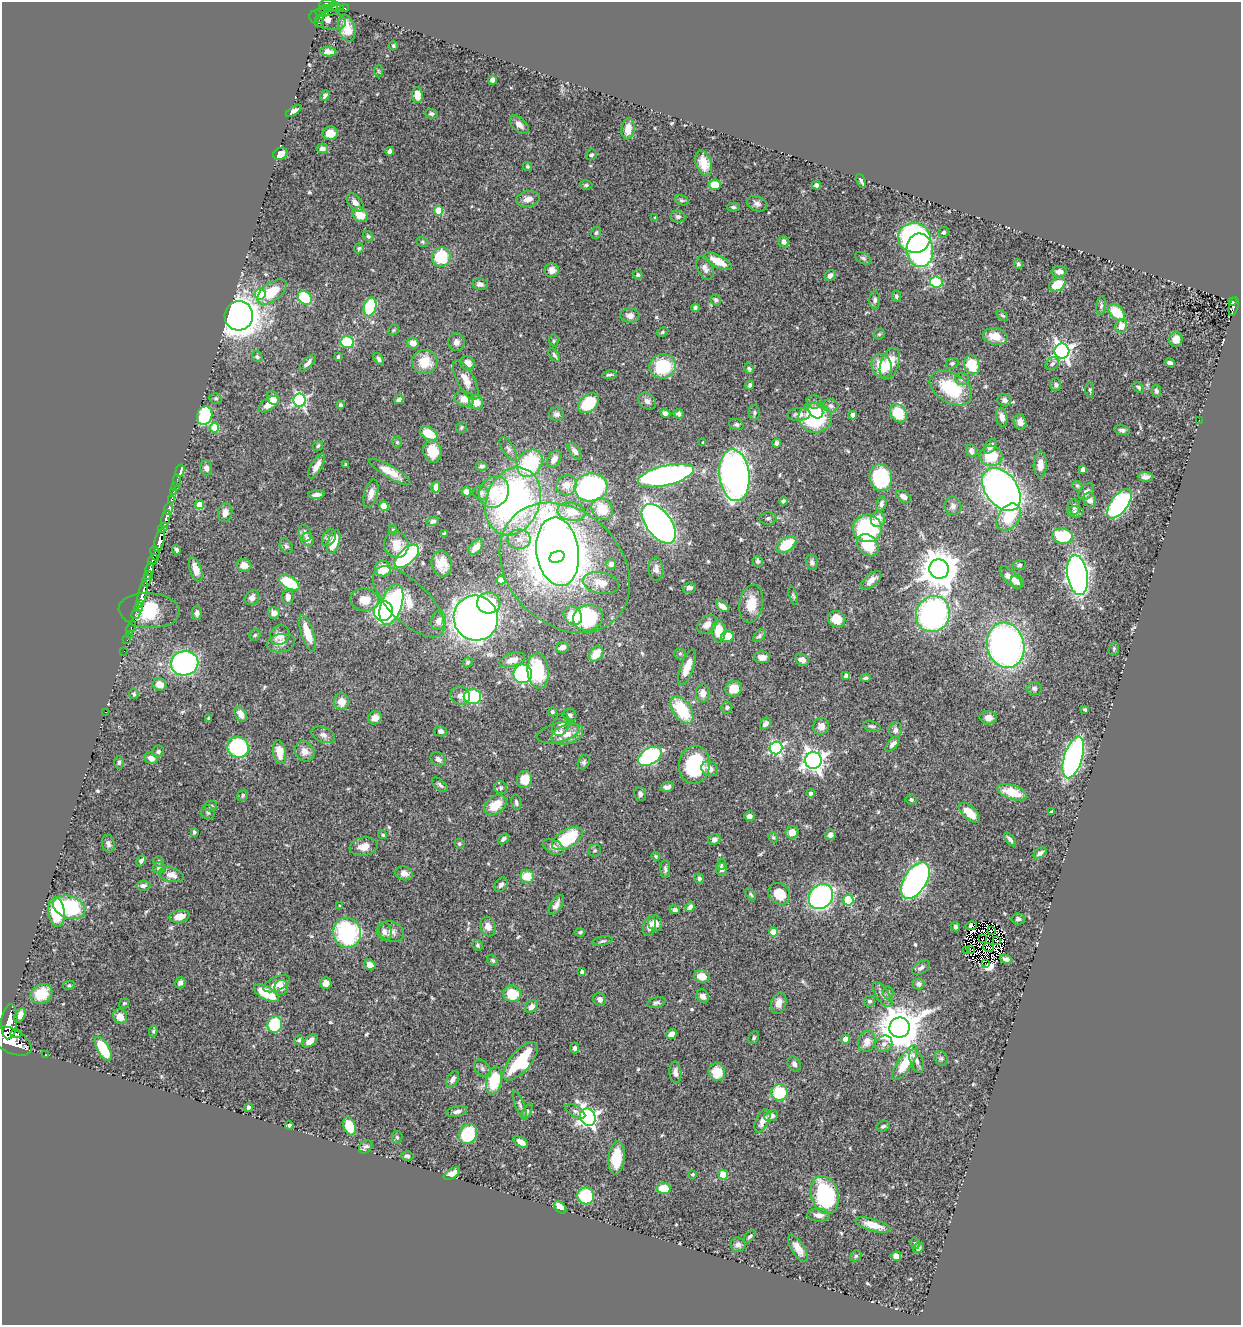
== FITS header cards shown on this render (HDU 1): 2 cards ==
NAXIS1  =                 1239
NAXIS2  =                 1323

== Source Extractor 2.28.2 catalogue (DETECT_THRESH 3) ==
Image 1239 x 1323 px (HDU 1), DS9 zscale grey, 1 PNG px = 1 image px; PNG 1243 x 1327 px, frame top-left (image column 1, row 1323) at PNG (2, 2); each listed source drawn as its Kron ellipse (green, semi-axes under 4 px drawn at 4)
Background 0.523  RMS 0.022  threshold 0.0662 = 3 sigma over >= 5 px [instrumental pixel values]
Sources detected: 574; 7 with non-positive FLUX_AUTO (blend fragments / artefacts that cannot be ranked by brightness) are neither listed nor drawn; of the other 567, the 500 brightest by FLUX_AUTO listed and drawn (67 fainter detections omitted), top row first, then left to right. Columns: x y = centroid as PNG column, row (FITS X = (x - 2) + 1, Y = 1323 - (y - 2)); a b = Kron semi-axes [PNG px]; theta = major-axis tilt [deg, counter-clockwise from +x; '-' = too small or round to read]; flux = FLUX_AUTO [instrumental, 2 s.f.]
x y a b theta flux
327 4 7 4 8 350
335 6 6 4 -26 56
331 7 6 4 16 120
344 8 4 2 - 20
324 9 4 4 - 52
333 11 11 3 19 85
322 13 7 3 -8 98
319 19 4 3 - 85
328 19 19 9 -13 28
319 23 4 3 - 53
347 28 14 8 -74 22
394 46 4 4 - 2.5
328 52 8 4 -4 6.9
378 71 6 4 -88 1.9
492 80 4 4 - 5
325 95 6 3 54 3.2
417 95 8 5 -84 20
294 111 9 4 33 6
431 114 6 5 - 3.5
519 125 11 6 -43 9
628 129 11 6 84 17
330 133 8 6 14 16
322 148 6 5 - 5.9
390 151 4 4 - 4.3
280 154 7 6 - 14
591 155 6 5 - 3.2
704 163 13 7 -71 19
527 166 5 4 - 2.5
861 181 7 3 -64 3.1
586 185 6 4 1 2.6
715 185 6 5 - 34
816 185 4 4 - 4.9
528 199 12 8 10 11
681 200 7 5 -17 2.7
355 202 10 6 -50 8.5
757 204 10 7 -20 6.1
733 207 6 4 -1 2.7
438 211 4 4 - 44
360 215 8 6 -38 25
678 217 7 6 - 5.1
655 218 4 3 - 2.1
943 232 5 5 - 3.5
596 233 6 5 - 2.7
368 236 5 4 - 2.8
914 238 16 15 - 310
422 242 6 5 - 2.3
784 242 6 5 - 5.5
359 248 5 4 - 2.6
920 250 17 13 -84 340
441 257 9 9 - 66
863 258 9 5 -29 3.3
718 261 15 6 -26 28
1018 264 5 4 - 2.9
705 268 12 7 -65 8.1
552 270 7 7 - 10
1059 272 8 5 0 8.8
638 275 5 4 - 3
830 275 6 5 - 6.1
936 282 6 5 - 90
480 284 8 5 -9 6
1057 284 9 6 31 33
272 292 17 9 37 38
260 294 5 5 - 83
896 296 6 4 -79 2.5
305 298 8 6 -41 110
716 300 6 5 - 3.5
875 300 9 5 88 4.9
1233 302 4 3 - 41
1101 306 9 4 82 3
370 307 9 6 74 110
1234 307 9 4 77 140
695 308 4 4 - 3.6
1116 312 10 6 -44 39
1002 315 7 4 -40 2.3
239 316 15 14 - 1400
630 316 9 7 -4 8
1121 326 7 6 - 14
394 330 6 5 - 2
662 332 6 4 28 2.2
879 334 6 5 - 2.1
995 336 12 8 -10 24
1176 339 7 6 - 12
554 341 6 4 86 2.4
347 342 6 6 - 78
456 342 9 8 - 6.8
413 343 6 5 - 14
1062 351 7 7 - 600
554 355 7 4 -53 3.1
257 357 6 5 - 2.7
338 357 4 3 - 2
379 359 6 3 -58 3.7
425 362 12 12 - 35
308 363 11 4 45 6.1
467 363 7 6 - 13
952 363 6 5 - 2.5
1170 363 5 4 - 4.8
890 364 16 9 71 32
1052 364 7 5 44 3.8
972 365 9 7 -68 44
663 366 13 12 - 77
882 366 12 10 -68 40
749 369 5 4 - 3
609 375 7 3 8 3
962 379 7 6 - 4.4
466 380 22 8 -62 18
750 385 4 4 - 4
1056 385 6 5 - 3.7
1138 387 6 4 -37 2.1
951 388 23 14 -32 86
1090 390 7 4 -90 2.2
1156 391 6 5 - 4.5
216 398 6 5 - 2.6
273 398 7 6 - 8.6
464 399 10 7 -14 17
300 400 7 6 - 310
399 400 5 4 - 7.9
1004 400 7 6 - 5.3
647 401 10 7 -40 6.9
476 402 7 7 - 18
814 402 7 6 - 4
588 403 12 8 40 67
269 404 11 6 34 21
340 405 4 3 - 4.6
831 406 8 6 -9 4.6
816 410 9 6 -53 18
665 413 5 4 - 5.7
754 413 8 5 -89 3.6
898 413 10 7 -55 52
556 414 7 6 - 4.8
678 414 5 5 - 3.8
799 414 11 6 3 9.4
853 415 4 4 - 7.1
205 416 9 7 71 100
1002 417 9 5 -77 9.4
815 418 17 15 -9 120
1199 420 2 2 - 2.1
1020 422 7 6 - 10
736 425 7 5 -20 3
214 428 5 4 - 48
461 428 6 5 - 2.7
1122 430 8 5 -12 4
429 433 9 6 -31 33
397 442 5 5 - 2.2
703 443 3 3 - 1.9
777 443 4 4 - 4.2
318 446 5 4 - 2.5
990 446 8 5 52 7.2
508 449 13 6 -57 6
432 451 11 9 -76 24
575 451 9 5 -53 6.9
971 451 6 5 - 9.2
991 456 11 10 - 52
554 459 9 6 59 12
530 463 14 12 51 120
346 464 3 3 - 2.5
1040 465 13 6 89 14
316 466 14 5 59 13
482 466 6 4 11 3.7
206 468 7 5 -75 6.8
1083 469 4 4 - 8.2
180 471 6 3 76 21
390 472 23 6 -30 19
734 475 26 15 -84 650
666 476 29 10 14 480
1145 477 7 5 -3 5.8
881 478 13 11 -80 130
177 481 6 2 89 13
566 485 10 10 - 16
175 486 3 2 - 13
1077 486 5 4 - 2.2
436 487 5 4 - 9.2
591 487 16 14 9 270
1001 489 24 16 -52 840
174 491 4 3 - 22
466 491 5 4 - 8.2
494 492 16 14 55 40
1086 492 9 6 50 6.8
481 493 7 7 - 5
371 494 14 6 74 9.4
317 495 8 4 5 7
903 496 8 5 -36 8.3
171 500 3 3 - 63
1090 500 7 6 - 10
513 501 35 26 68 440
783 501 4 4 - 3.1
199 504 4 4 - 21
881 504 7 5 74 5.5
1119 504 17 8 53 280
384 506 5 4 - 19
953 506 9 8 - 5.9
1074 507 7 6 - 5.7
169 509 6 3 74 260
602 509 11 10 - 36
571 512 14 9 -9 30
1075 512 8 5 -8 3.8
225 513 9 7 80 9.5
1009 517 15 10 53 45
768 518 8 6 1 3.8
166 519 9 3 75 830
878 519 8 7 - 22
433 521 6 4 18 3.2
659 524 23 12 -53 730
163 528 6 3 46 260
867 528 14 14 - 150
393 530 5 4 - 2.2
305 533 8 6 -70 6.3
444 534 4 3 - 2.1
1063 536 10 7 -8 68
329 537 9 6 59 5.4
519 539 11 10 - 13
159 540 12 4 75 1300
308 540 7 6 - 8.8
334 542 12 6 72 29
396 545 13 12 - 26
786 545 11 6 36 50
868 545 12 9 -46 44
286 546 8 6 -60 3.9
476 547 9 5 45 12
176 550 5 4 - 3.4
558 552 34 21 -82 1300
155 553 7 4 -76 230
407 556 15 7 42 200
557 557 8 5 21 310
153 560 6 4 51 250
758 561 5 5 - 3.7
812 562 7 6 - 4.3
442 564 13 10 -76 22
611 564 5 5 - 6.3
244 565 7 6 - 15
1019 565 7 5 4 2.9
383 568 8 8 - 33
565 568 72 56 -45 830
150 569 7 3 76 410
196 569 13 5 -72 14
656 569 11 7 -87 6.6
939 569 10 9 - 4200
1078 575 20 10 -82 790
148 576 5 3 - 95
1011 577 14 6 -45 14
147 580 6 4 67 160
501 580 4 4 - 25
871 580 12 6 41 12
1017 582 7 6 - 6.9
289 583 11 6 -29 70
601 583 18 10 -10 20
689 588 7 5 7 5.2
143 594 13 3 78 910
793 595 9 4 -72 2.8
288 597 7 5 89 8.7
252 598 8 6 56 7.4
364 600 14 11 -8 23
409 602 46 20 -44 49
139 603 3 3 - 380
489 603 12 10 -7 40
751 604 19 12 80 29
391 605 21 10 72 310
722 606 7 4 -41 11
139 607 5 3 - 430
149 610 31 17 -4 200
383 611 10 9 - 170
197 613 7 5 90 5.5
274 613 6 6 - 9.7
136 614 5 3 - 52
933 614 18 16 69 360
573 616 10 8 -40 36
476 618 23 22 - 1100
588 618 15 12 15 140
837 619 9 7 -31 26
438 621 10 7 73 10
707 624 11 8 42 11
131 627 7 3 73 43
719 631 11 7 -88 26
307 633 19 6 -72 32
129 634 2 2 - 13
255 635 5 5 - 2.6
280 635 10 9 - 14
727 636 6 5 - 23
759 636 8 5 43 3.2
127 640 2 2 - 9.5
281 643 14 9 11 11
1006 645 23 18 -76 570
562 647 6 5 - 7.2
1114 649 7 5 71 2.4
124 651 2 2 - 8.3
680 653 6 5 - 2.4
596 654 9 6 54 26
762 657 8 6 -3 10
512 660 13 6 17 14
802 660 7 5 -28 10
468 662 5 4 - 2.4
185 663 14 12 11 400
687 667 19 6 70 21
538 671 18 10 -85 76
523 674 9 9 - 200
846 676 4 3 - 5
866 678 5 3 - 2.9
160 684 7 6 - 13
1034 688 7 6 - 4.2
734 689 8 7 - 23
703 693 9 7 -87 11
134 694 5 4 - 2.5
460 696 10 9 - 8.2
472 697 8 7 - 120
341 702 8 7 - 16
727 707 6 5 - 3.2
1085 709 4 3 - 2
682 710 15 9 -55 73
105 712 2 2 - 8
552 712 4 4 - 3.2
241 714 8 5 -60 14
570 715 7 6 - 4.6
375 718 7 6 - 11
988 718 8 6 -4 9.5
209 719 4 3 - 2.2
561 724 11 8 70 7.9
765 724 6 5 - 7.3
821 726 8 8 - 11
872 726 9 5 -15 4
895 730 8 6 86 5.4
441 731 6 5 - 5.4
558 733 21 9 14 15
567 734 16 9 17 18
323 735 12 7 -22 7
893 744 9 4 48 6.3
238 747 11 10 - 140
776 748 6 6 - 250
158 751 6 5 - 4
305 751 11 9 -45 12
279 752 12 6 -81 18
650 756 13 8 30 210
1073 757 21 9 73 440
151 758 7 5 -28 9.3
438 759 8 6 -34 6.9
813 760 8 8 - 990
119 762 6 4 89 2.6
584 762 7 5 63 3.2
694 765 19 15 84 90
710 769 8 7 - 11
525 780 8 7 - 25
440 785 9 5 -40 4.2
667 787 7 4 15 5.2
501 788 7 6 - 3.6
1012 792 15 7 -18 35
811 793 4 4 - 6.5
640 794 7 5 -75 4.6
243 795 6 5 - 3
911 800 6 5 - 2.7
516 802 8 5 -79 3.5
495 805 12 8 38 30
211 806 6 5 - 4.1
208 812 7 6 - 3.9
1051 812 4 3 - 2.7
969 813 13 6 -43 30
749 816 5 4 - 6.9
194 832 4 3 - 2.6
792 832 6 6 - 15
383 835 4 3 - 2.2
830 835 5 5 - 6.4
773 837 6 4 -62 2.1
503 839 6 4 45 3.6
567 839 17 9 30 90
714 839 6 5 - 5.3
1010 839 8 4 -51 4.2
459 843 5 5 - 2.7
108 844 9 6 -78 5.2
364 847 14 9 10 14
553 847 11 7 -29 9.7
595 850 6 6 - 2.7
1040 853 7 4 33 4.8
656 856 4 4 - 2
141 861 6 4 63 4
159 861 5 5 - 2.5
721 864 5 4 - 2.2
159 868 6 6 - 4.7
665 869 9 5 -86 3.9
722 869 6 5 - 6.6
404 873 9 7 -16 8.6
171 875 12 7 -14 12
527 876 7 6 - 28
699 878 5 5 - 2.9
915 881 20 11 58 690
501 885 8 5 54 5.3
143 886 7 5 7 5.1
751 894 7 4 -54 2.4
779 894 12 10 -45 38
821 897 13 11 48 390
848 900 5 5 - 100
556 905 11 5 59 7.8
340 906 4 4 - 2.6
69 907 16 11 -19 110
690 907 5 4 - 4.8
675 910 5 4 - 3.9
57 912 15 8 -83 76
179 916 10 6 12 17
1018 919 7 5 -2 4
655 923 8 6 -66 13
971 925 6 4 14 13
649 926 10 6 79 8.6
488 927 10 7 -70 10
955 927 5 4 - 3
992 930 4 2 - 2.6
384 932 9 7 -80 6.6
391 932 13 10 -21 9.2
580 932 5 4 - 2.5
774 932 4 4 - 35
347 933 15 14 - 180
983 939 2 2 - 2.2
602 941 10 4 12 3.2
996 941 3 2 - 2.8
478 945 5 5 - 2.6
988 948 5 2 - 2.7
970 949 2 2 - 2.4
967 950 2 2 - 2.4
1006 959 6 3 -21 4.1
493 960 6 4 -50 2.5
985 963 3 3 - 1400
370 965 6 5 - 14
921 968 10 5 35 4.5
582 972 3 3 - 4.2
702 976 8 6 -18 20
180 983 6 5 - 5
326 983 6 5 - 9.5
277 984 14 6 25 13
918 984 6 5 - 5.9
69 985 6 4 13 2.4
281 988 7 7 - 7.6
266 993 14 6 -29 54
888 993 6 5 - 2.9
41 994 11 9 34 30
512 994 9 8 - 37
883 995 14 6 -55 7.4
703 996 7 6 - 7.5
600 999 6 6 - 6.9
869 1001 5 5 - 3.3
124 1003 5 4 - 2
656 1003 9 5 14 4
779 1003 11 7 73 12
531 1007 7 5 42 7.3
20 1015 8 5 59 9.1
120 1016 8 7 - 10
9 1022 18 8 85 2000
275 1024 8 7 - 86
900 1028 10 10 - 5300
153 1031 5 4 - 2.2
16 1034 5 3 - 220
671 1034 5 4 - 8.7
754 1037 6 5 - 2.7
845 1039 4 4 - 17
299 1040 5 4 - 2.4
11 1041 22 12 -28 3400
310 1041 8 5 41 11
867 1041 11 8 73 15
884 1044 9 8 - 7.4
574 1048 5 4 - 4.7
103 1049 13 6 -60 58
46 1055 3 2 - 6.9
941 1058 8 6 -54 3.5
521 1061 24 10 49 100
917 1061 12 6 -69 6.8
905 1063 20 7 56 53
794 1064 8 6 -59 5.3
482 1069 10 7 -51 5.5
675 1072 11 6 -84 6.7
717 1072 9 8 - 29
453 1079 9 5 61 6.9
494 1081 14 8 78 71
779 1093 8 8 - 58
520 1105 14 4 -68 4.6
249 1108 4 4 - 4.6
457 1111 10 5 13 6
575 1111 11 5 -30 4.5
527 1112 9 4 65 2.8
771 1116 7 5 24 6.3
588 1117 9 7 -63 650
762 1121 12 6 64 12
289 1125 4 3 - 3.5
349 1126 9 6 -70 42
883 1126 7 5 19 3.4
468 1134 10 9 - 81
397 1137 6 5 - 2.7
521 1142 8 4 -31 8.9
366 1147 7 5 43 5.1
407 1156 6 4 -1 3.5
616 1158 16 8 84 40
452 1174 9 5 32 10
693 1174 3 3 - 2.2
723 1175 5 4 - 52
664 1188 7 5 -12 27
825 1195 19 13 -74 160
586 1196 8 8 - 86
560 1207 7 4 -44 15
819 1215 11 6 -3 10
873 1225 18 6 -16 21
750 1236 7 4 48 3.2
915 1243 6 4 -76 2.7
738 1245 7 7 - 5.3
798 1248 15 6 -57 15
919 1248 5 4 - 6
856 1256 6 5 - 2.1
896 1256 5 5 - 15
At the frame edge (FLAGS 8, measured only in part): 2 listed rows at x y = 327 4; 11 1041
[67 fainter detections neither listed nor drawn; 7 non-positive-flux detections neither listed nor drawn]